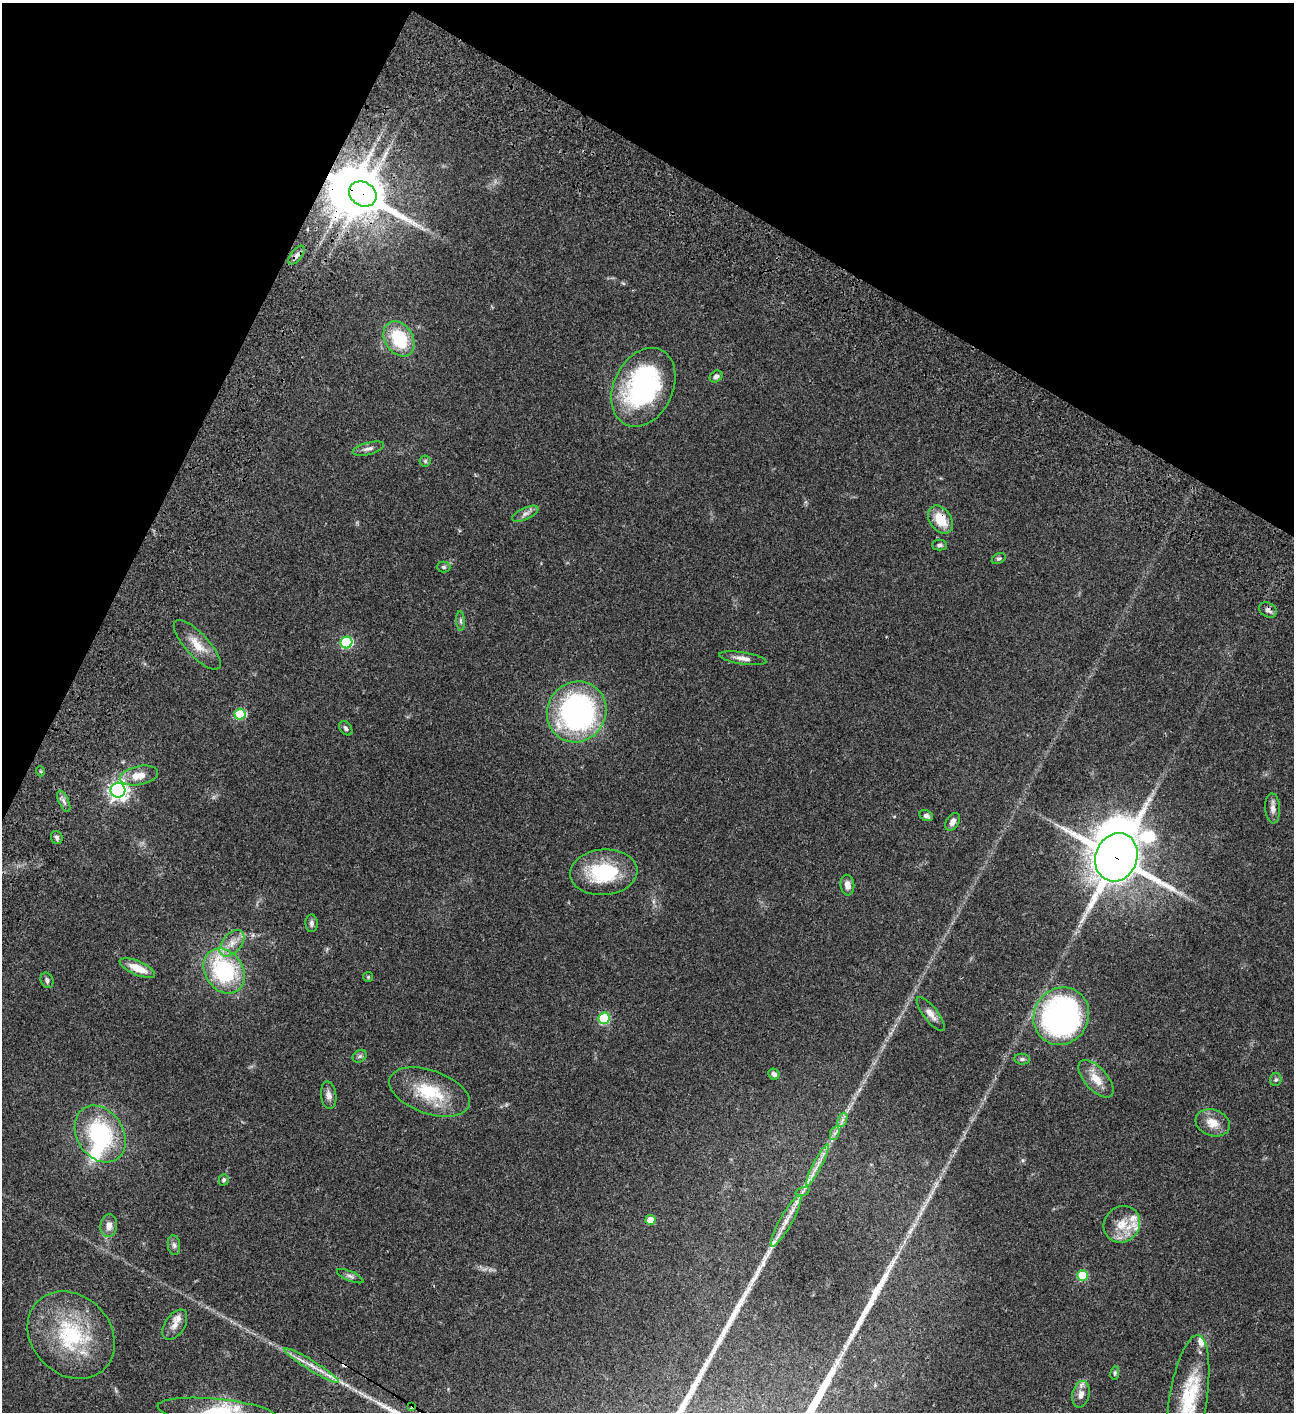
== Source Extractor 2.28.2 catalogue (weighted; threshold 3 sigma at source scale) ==
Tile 2 of 4 x 4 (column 2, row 1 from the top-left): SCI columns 1797-3088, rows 4432-5841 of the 6049 x 6047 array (HDU 1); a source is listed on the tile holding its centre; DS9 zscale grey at full resolution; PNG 1296 x 1414 px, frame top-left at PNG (2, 3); each listed source drawn as its Kron ellipse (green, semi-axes under 4 px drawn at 4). Shown black and unused: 22% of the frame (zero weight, under 3 of 4 exposures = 13% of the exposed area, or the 3 px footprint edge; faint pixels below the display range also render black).
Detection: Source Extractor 2.28.2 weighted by HDU 2 'WHT'; one run over the whole footprint, this tile lists its part. Background 0.0655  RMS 0.0059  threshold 0.0266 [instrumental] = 3 sigma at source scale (4.5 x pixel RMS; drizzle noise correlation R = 1.50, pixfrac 1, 0.05/0.05 arcsec/px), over >= 5 px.
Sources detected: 79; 1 cosmic-ray / hot-pixel residue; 1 long thin detection or spike segment (spike, bleed or trail) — neither listed nor drawn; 8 inside a brighter listed object's ellipse — not listed separately; the other 69 listed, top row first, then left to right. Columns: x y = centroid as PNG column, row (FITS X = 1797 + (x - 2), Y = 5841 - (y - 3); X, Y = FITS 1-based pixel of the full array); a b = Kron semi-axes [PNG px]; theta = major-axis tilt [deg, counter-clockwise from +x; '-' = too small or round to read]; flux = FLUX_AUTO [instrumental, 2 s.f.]
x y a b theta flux
363 194 14 12 -32 1400
297 255 11 5 52 2.2
399 339 19 14 -57 26
716 376 7 5 36 1.7
643 387 41 29 64 95
368 449 16 6 15 2.6
425 461 5 5 - 0.94
525 514 14 5 24 2.5
940 519 15 10 -55 13
940 545 7 5 -1 1.3
999 558 7 5 26 0.95
443 567 7 5 -1 1
1268 610 9 7 -29 2.3
461 621 10 4 -86 1.4
346 642 6 6 - 50
197 645 32 11 -47 10
743 658 24 6 -8 3.8
577 712 31 29 57 140
240 714 5 5 - 30
346 728 8 5 -51 1.4
40 771 5 3 - 0.58
139 775 19 9 10 7.6
118 790 7 7 - 250
64 801 11 5 -66 2
1273 808 15 7 -87 2.9
926 816 7 5 -25 1.9
953 822 10 6 58 2.7
57 838 7 5 -68 1.5
1116 857 25 20 68 2300
604 872 34 23 5 36
847 885 10 7 -84 3.4
312 923 9 6 -89 1.7
232 943 15 9 50 6
137 968 19 7 -22 8.7
224 971 24 19 -55 54
368 977 5 5 - 0.64
47 980 8 6 -68 1.5
931 1014 21 7 -52 4.2
1061 1016 29 27 58 140
604 1018 5 5 - 40
360 1056 7 5 35 1.3
1022 1059 8 5 -8 1.4
774 1074 6 5 - 1.7
1096 1079 23 11 -48 8.3
1276 1080 6 5 - 1.1
430 1092 42 21 -19 26
329 1095 14 7 -83 3
842 1120 7 4 71 1.6
1213 1123 18 13 -19 7.5
835 1133 7 4 71 1.4
100 1134 30 23 -57 55
817 1165 24 4 63 4.6
224 1180 5 5 - 1.3
803 1191 7 4 19 1.1
651 1220 5 5 - 10
786 1221 29 6 61 6.9
1122 1224 19 17 45 12
109 1226 11 8 82 4.2
174 1245 10 6 -82 1.9
1083 1275 5 5 - 23
350 1276 14 5 -23 1.8
175 1325 17 10 56 4
71 1335 48 39 -45 51
311 1365 32 5 -32 6.3
1115 1373 7 4 81 0.94
1081 1394 13 8 77 4.1
1188 1400 65 19 81 36
412 1406 4 4 - 2.6
217 1412 60 12 -6 27
Overlapping masked pixels (flux is a lower limit): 6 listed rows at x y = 363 194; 940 519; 1268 610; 1116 857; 224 971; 412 1406
Isophote crosses this tile's border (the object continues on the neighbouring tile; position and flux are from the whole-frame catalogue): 2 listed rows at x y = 1188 1400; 217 1412